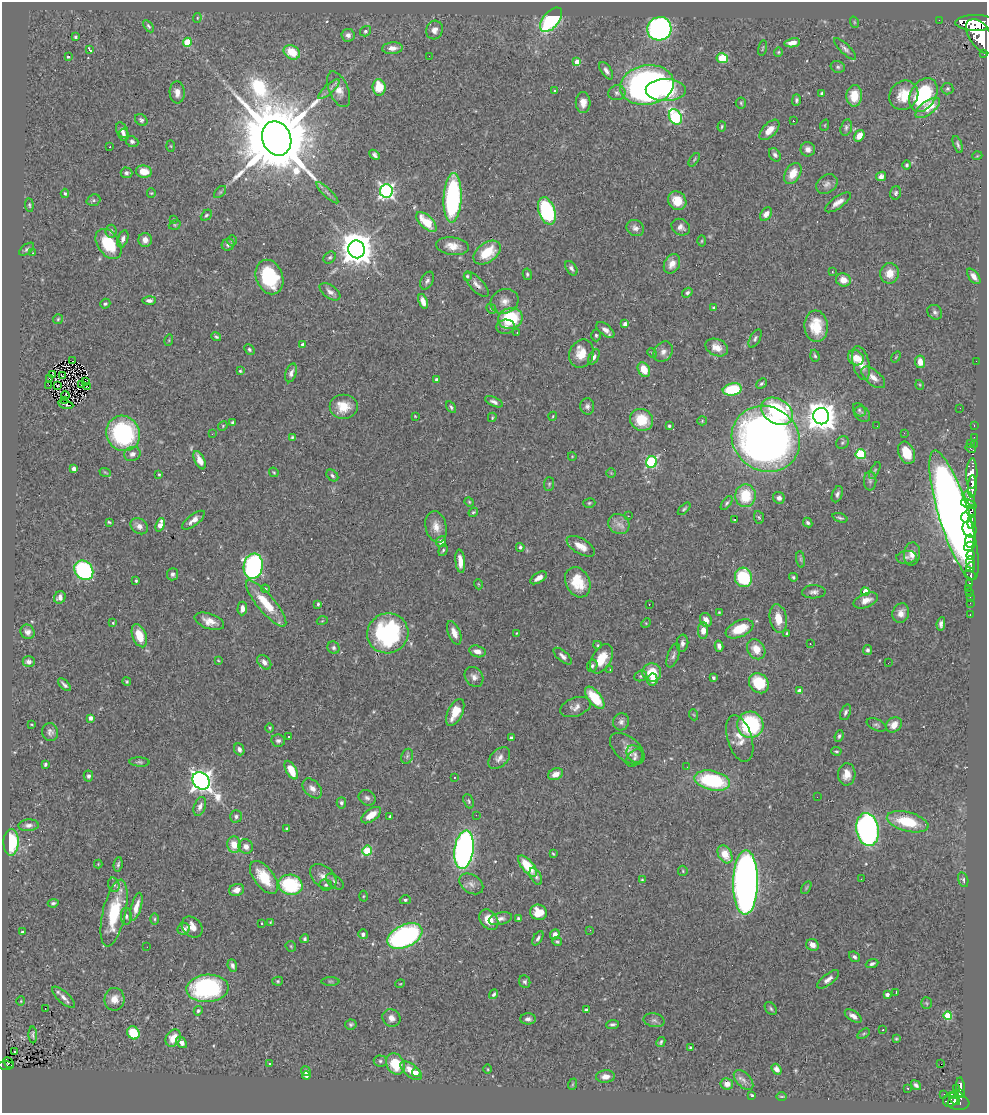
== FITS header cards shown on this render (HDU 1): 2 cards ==
NAXIS1  =                  985
NAXIS2  =                 1111

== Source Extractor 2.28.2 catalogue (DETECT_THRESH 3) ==
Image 985 x 1111 px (HDU 1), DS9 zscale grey, 1 PNG px = 1 image px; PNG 989 x 1115 px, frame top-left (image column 1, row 1111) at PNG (2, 2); each listed source drawn as its Kron ellipse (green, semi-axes under 4 px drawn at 4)
Background 0.64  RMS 0.027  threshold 0.0821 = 3 sigma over >= 5 px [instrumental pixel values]
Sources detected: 484; all 484 listed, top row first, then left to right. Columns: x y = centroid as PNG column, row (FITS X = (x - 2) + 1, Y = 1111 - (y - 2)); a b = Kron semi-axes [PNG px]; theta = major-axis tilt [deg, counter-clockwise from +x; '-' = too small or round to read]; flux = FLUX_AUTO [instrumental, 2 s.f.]
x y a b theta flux
197 18 5 4 - 2.2
551 20 14 8 51 190
939 20 2 2 - 7.2
854 22 6 3 -72 1.8
976 23 21 8 -1 5700
148 26 7 4 -56 3.5
659 29 12 11 - 540
434 30 9 8 - 12
365 31 6 5 - 3.5
348 35 6 6 - 7.1
980 36 19 10 -57 6500
75 37 4 3 - 2.5
187 42 4 4 - 51
792 43 8 4 9 13
392 48 10 6 3 14
762 48 8 3 79 2
845 49 14 5 -44 6.3
89 50 3 3 - 26
292 52 8 6 -34 41
778 52 5 4 - 2.3
984 53 3 3 - 79
429 56 2 2 - 2.6
68 57 4 4 - 2.6
722 58 6 5 - 89
577 62 4 4 - 22
838 67 7 5 -15 4
606 71 10 5 -57 7.5
647 85 27 20 9 780
379 87 8 6 -84 49
329 89 14 4 42 8.1
339 89 19 9 -66 19
947 89 6 5 - 4
554 90 4 3 - 1.8
666 90 20 11 -1 77
177 92 11 7 -88 12
617 93 8 7 - 5.8
822 93 3 3 - 2.9
904 95 15 13 47 40
923 95 18 12 60 170
854 96 10 7 87 34
796 100 5 4 - 3.9
583 103 10 7 -90 16
741 103 5 5 - 2.8
928 108 14 6 37 36
675 117 8 6 -62 220
141 120 7 5 -40 4.3
793 121 3 3 - 52
825 125 6 3 72 1.8
722 126 5 3 - 2.2
846 127 8 5 75 4.5
122 130 8 5 -64 7
769 130 12 6 47 19
124 135 6 5 - 5.7
859 136 6 4 56 19
277 138 17 14 -68 28000
132 141 6 5 - 4.9
958 144 9 4 -70 4.7
171 146 5 3 - 1.7
110 147 3 2 - 2
808 149 7 7 - 8.9
375 155 6 4 -44 5.9
775 155 7 5 -58 5.1
977 156 5 3 - 1.5
694 160 8 3 55 2.5
907 165 5 4 - 3.2
144 171 8 6 -11 24
126 173 6 5 - 5.1
793 174 11 7 59 29
881 176 5 4 - 8.6
827 184 11 9 36 9.1
386 191 6 6 - 520
220 192 7 4 45 3
65 193 5 4 - 2.6
151 193 4 4 - 2.1
327 193 15 3 -44 5.6
896 193 7 5 74 4.2
453 198 25 9 87 320
93 200 7 5 20 3.8
677 201 10 8 -46 31
838 202 15 6 35 13
29 205 7 4 -84 3
547 211 14 8 -71 210
766 214 7 5 56 13
206 215 6 4 43 3.3
174 219 3 3 - 1.1
426 222 13 6 -43 50
175 225 6 4 20 2.6
681 227 10 7 -31 10
635 228 9 8 - 7.9
111 231 6 5 - 5
123 239 9 5 72 7.9
145 240 7 6 - 12
232 240 5 5 - 2.4
702 241 5 3 - 2
109 244 16 11 -55 69
228 245 6 6 - 5.8
452 246 16 8 -7 22
27 249 8 4 38 4
356 249 9 8 - 4400
487 252 15 9 37 58
33 253 2 2 - 0.94
330 257 7 5 42 3.7
672 264 10 7 63 18
571 268 8 5 -57 5.1
832 272 3 3 - 1.5
890 273 10 9 - 24
527 274 6 4 -80 3.2
467 276 4 4 - 2.3
974 276 9 5 -53 9.7
269 277 18 13 -68 130
843 280 7 6 - 19
427 281 9 6 63 5.9
476 284 16 6 -46 9.9
330 292 12 6 -36 9.3
687 293 6 4 35 3.8
149 300 7 4 0 6.3
423 301 7 4 -69 13
505 301 14 12 26 16
105 304 5 4 - 3.2
714 308 4 3 - 3.4
491 309 6 4 -46 2.3
935 312 8 7 - 5.6
510 318 12 10 12 110
58 319 5 5 - 2.5
625 324 4 4 - 8
816 326 16 11 -85 48
506 327 9 7 6 8.2
605 330 11 5 -38 10
517 332 3 2 - 1.8
596 335 6 4 -87 3.1
216 337 5 3 - 3.6
755 338 10 5 62 4.5
169 340 6 3 73 2.1
302 344 3 3 - 3.1
717 348 12 8 -23 20
249 349 6 4 -47 3.4
663 352 11 9 53 10
652 353 5 3 - 1.9
581 354 14 12 67 31
815 356 6 4 -71 2.9
594 357 8 4 62 7
896 357 6 3 54 1.7
856 358 8 7 - 27
73 361 3 2 - 1.3
976 361 2 2 - 39
920 362 6 5 - 16
861 363 17 8 -77 23
644 370 8 5 -62 37
240 371 3 3 - 2.7
291 373 10 5 72 7
53 375 3 2 - 2.1
62 376 3 2 - 1.1
873 377 14 7 -40 14
49 378 3 2 - 1.2
437 380 4 3 - 7.1
86 382 3 2 - 0.081
761 383 6 4 43 3.3
49 385 2 2 - 0.33
82 385 3 2 - 0.69
920 385 5 3 - 1.7
58 386 2 2 - 1.8
88 387 3 2 - 1.5
732 389 9 6 9 83
65 395 4 2 - 2
65 400 2 2 - 0.69
494 402 9 4 -24 7.1
66 404 8 3 -13 2.7
587 406 8 7 - 6.5
343 407 14 12 0 36
451 407 6 4 -59 2.9
960 408 2 2 - 0.98
859 410 7 5 -51 3.7
777 411 17 12 -32 200
862 414 9 7 -46 5.7
415 416 3 2 - 1.3
553 416 4 3 - 1.8
821 416 8 8 - 2600
492 417 5 3 - 2
641 420 12 10 -30 54
702 421 5 4 - 2.1
232 423 4 3 - 3.4
974 425 3 2 - 23
223 426 5 4 - 2
669 426 3 3 - 2.7
877 426 2 2 - 1.1
123 433 18 16 -64 230
904 433 3 2 - 2.7
212 434 2 2 - 3.9
292 437 4 3 - 2.8
974 437 2 2 - 9.7
766 439 35 32 -36 1400
842 443 7 6 - 3.5
970 443 2 2 - 7.2
974 444 2 2 - 14
971 449 5 3 - 94
907 453 12 8 -68 39
132 454 8 7 - 7
861 454 5 5 - 120
572 456 4 3 - 1.3
200 460 10 5 -64 17
651 462 6 5 - 220
74 469 4 3 - 6.7
875 471 9 4 63 3.4
105 472 6 3 -19 1.9
274 472 5 4 - 2
611 473 4 4 - 2.1
159 474 3 3 - 2.1
972 474 15 5 87 2000
332 476 7 5 -46 4.1
870 481 9 6 -90 5.3
549 484 7 5 87 3
972 487 11 4 88 1500
837 494 8 5 69 5.6
745 496 11 10 - 68
779 498 6 5 - 8
970 498 8 4 -65 450
469 502 5 4 - 1.9
589 503 6 4 16 2.5
727 503 8 4 53 3.7
969 504 8 4 -20 800
684 509 8 4 44 3.2
473 512 5 4 - 3.1
971 512 6 4 -81 490
954 515 67 15 -73 5600
628 516 3 2 - 0.92
759 517 6 5 - 2.9
840 518 8 4 -19 3.6
965 518 5 4 - 330
193 520 13 5 37 13
735 520 3 3 - 3.6
109 522 4 3 - 2.1
972 522 7 3 84 530
808 523 5 4 - 3.7
619 524 11 9 -30 14
160 525 7 4 71 20
139 526 9 7 -37 10
436 527 16 10 -76 20
969 529 8 6 -66 1800
970 541 6 4 82 2500
441 542 5 5 - 13
581 546 16 7 -30 19
969 546 5 3 - 1300
520 547 4 4 - 4.1
443 550 6 4 70 3
912 554 12 8 82 15
971 555 4 3 - 510
906 557 10 6 4 7.2
801 559 8 4 -82 3.2
460 561 12 4 -83 17
970 562 6 4 -78 1100
253 566 13 9 81 410
971 567 5 3 - 700
84 570 10 8 -49 250
172 574 6 6 - 5.4
970 575 5 4 - 340
743 577 10 8 -74 110
793 577 4 4 - 3.5
538 578 9 5 32 11
136 581 3 3 - 2.5
578 582 16 12 -64 46
478 584 5 3 - 1.7
969 584 3 3 - 150
968 588 2 2 - 8.7
265 589 4 3 - 2
814 592 11 6 2 7.5
865 592 4 4 - 31
970 593 3 3 - 41
60 597 6 5 - 8.6
970 597 3 2 - 17
866 600 13 7 22 17
970 603 2 2 - 9.8
266 604 29 8 -50 63
318 604 3 3 - 2.8
649 604 2 2 - 0.94
242 608 7 4 86 11
719 612 3 2 - 1.5
901 613 10 8 70 14
970 615 3 2 - 12
778 619 14 8 -79 30
706 620 7 5 -68 11
209 621 15 7 -20 19
322 621 5 3 - 1.6
113 623 4 3 - 1.8
646 623 5 4 - 2.1
941 624 6 4 80 6.6
739 629 15 8 24 48
703 630 8 5 88 15
28 632 7 7 - 8.1
388 633 21 20 - 260
454 633 12 6 -69 15
516 633 3 2 - 1.3
787 634 4 3 - 5.2
139 636 12 7 -70 37
682 643 8 6 83 8
810 644 2 2 - 1.1
597 645 4 4 - 2.2
719 646 6 4 -75 9.1
333 648 6 6 - 4.7
756 649 11 8 -56 26
867 650 5 4 - 4.6
477 651 8 5 -15 13
563 656 11 5 -42 7.4
673 656 13 5 71 6.3
602 659 16 9 59 39
218 660 4 3 - 1.5
29 662 6 5 - 8.2
264 662 8 6 -47 9.4
888 663 2 2 - 1.1
592 666 6 5 - 3.7
610 669 3 2 - 7.6
652 672 9 9 - 41
641 676 6 5 - 3.3
474 677 10 8 -54 10
713 678 4 3 - 3.5
652 680 6 5 - 14
127 681 4 4 - 2.4
759 683 11 9 -47 69
64 685 8 3 -45 5.3
799 691 4 4 - 17
595 698 13 6 -50 55
575 707 16 9 20 12
455 712 14 7 64 35
845 712 8 5 68 4.7
694 715 6 3 -70 1.8
90 718 4 3 - 7.4
621 722 9 8 - 7.5
31 724 3 2 - 1.4
750 725 13 13 - 180
876 725 10 5 -25 4.8
894 725 8 7 - 18
270 728 4 3 - 1.8
50 732 9 8 - 6.9
288 736 2 2 - 1.9
839 736 6 4 68 3.9
511 738 3 3 - 6.6
740 738 24 12 -73 27
278 741 7 6 - 5.3
239 749 6 5 - 7.7
627 749 20 11 -40 18
836 751 5 3 - 2.5
635 754 9 7 -51 6.9
407 756 8 5 68 5
499 758 13 8 44 11
635 758 10 7 46 5.6
139 762 10 4 -3 4
45 764 4 3 - 5.8
687 767 3 2 - 2
291 770 10 5 -61 40
555 774 8 5 24 13
847 774 11 8 86 20
88 776 5 4 - 4.5
454 777 2 2 - 1.5
201 781 10 7 -46 1500
712 781 18 9 -12 170
312 788 11 7 -46 12
817 797 2 2 - 1.9
367 798 9 7 -32 6.3
469 801 7 5 -69 3.3
341 803 5 4 - 4.5
200 806 10 5 70 9.7
371 815 11 6 36 25
476 815 2 2 - 100
236 816 6 5 - 4.6
390 816 3 3 - 2.4
908 822 21 9 -14 79
29 825 10 6 3 7.7
287 829 3 3 - 2.6
868 830 16 11 -80 650
11 842 13 7 88 89
234 845 8 6 -86 30
246 846 7 7 - 11
464 850 19 9 82 670
367 851 5 5 - 94
553 854 3 2 - 1.9
725 854 10 6 -59 32
98 864 4 4 - 1.6
118 864 7 4 82 3.7
528 866 13 6 -51 59
683 871 5 4 - 2.3
323 876 15 10 -41 15
536 876 9 5 -62 5.7
264 877 19 10 -53 60
861 879 3 2 - 2.1
642 880 4 3 - 1.7
963 880 7 5 -74 3.7
335 882 10 6 -38 5.7
745 882 32 12 89 1400
471 884 13 9 -33 11
114 885 7 5 -73 4.9
290 885 12 10 -15 140
326 885 6 5 - 3.2
806 888 7 4 60 2.6
236 890 8 6 17 14
363 896 5 3 - 1.9
405 900 5 4 - 3.2
53 903 5 3 - 3.5
136 907 14 5 74 20
539 912 8 7 - 34
114 913 34 11 77 110
126 916 8 5 -88 4.9
518 918 3 3 - 3.1
155 919 6 4 90 2.7
500 919 12 6 14 8.4
489 920 11 8 -52 27
270 922 4 3 - 1.6
262 923 3 2 - 1.9
192 927 11 9 -45 18
184 929 6 5 - 11
590 930 3 2 - 3.3
22 932 3 3 - 2.7
363 934 5 4 - 6.3
555 934 5 4 - 8.2
405 936 18 11 25 410
538 938 8 4 60 5.5
305 939 4 4 - 3
557 942 5 3 - 2.5
812 945 6 6 - 16
291 946 6 4 -47 2.4
147 947 2 2 - 2.4
854 957 6 4 -41 4.7
872 964 6 4 20 4.5
232 965 6 4 -68 5.9
828 979 13 5 38 9.9
278 981 5 4 - 2.9
330 981 9 4 0 3
525 982 6 5 - 3.9
400 984 5 3 - 1.6
207 988 21 13 3 290
896 992 3 2 - 1.5
494 994 5 3 - 4
887 995 4 4 - 7.9
64 997 14 5 -42 9.9
114 999 11 10 - 21
21 1001 5 3 - 1.5
926 1003 6 5 - 2.8
45 1009 2 2 - 3.1
771 1009 7 5 -52 3.6
586 1010 4 3 - 5.8
198 1011 5 4 - 3.1
853 1016 9 5 -34 11
948 1016 4 4 - 99
391 1018 9 8 - 12
528 1019 8 5 1 7.6
654 1020 10 6 -12 6.4
351 1024 6 5 - 3.3
613 1024 6 4 6 4.8
883 1030 2 2 - 1.1
133 1033 7 6 - 64
863 1034 7 4 32 2.6
33 1035 8 4 -88 2.9
173 1038 9 7 56 27
896 1039 4 4 - 2.1
182 1042 6 4 -48 9.8
661 1042 5 3 - 3.1
690 1047 3 3 - 2.5
14 1051 3 2 - 2.8
380 1061 6 5 - 4
8 1063 6 3 -48 26
269 1063 3 2 - 1.5
395 1064 11 8 -63 58
941 1064 2 2 - 70
6 1065 8 3 -2 70
488 1069 5 3 - 1.6
777 1069 6 4 -53 11
306 1071 5 4 - 7.3
411 1071 13 6 -40 22
416 1072 4 4 - 7
306 1075 4 4 - 7.4
605 1076 9 6 4 11
743 1080 12 7 -46 8.8
573 1084 6 3 70 1.8
727 1084 6 6 - 11
916 1085 6 3 -38 5.6
960 1087 10 3 -86 230
907 1088 2 2 - 1.6
956 1089 2 2 - 6.4
960 1093 3 3 - 160
944 1094 2 2 - 10
752 1095 4 2 - 2.2
956 1095 6 4 1 94
782 1096 5 3 - 1.9
954 1099 7 3 -49 310
951 1100 8 6 30 420
958 1103 11 7 -3 440